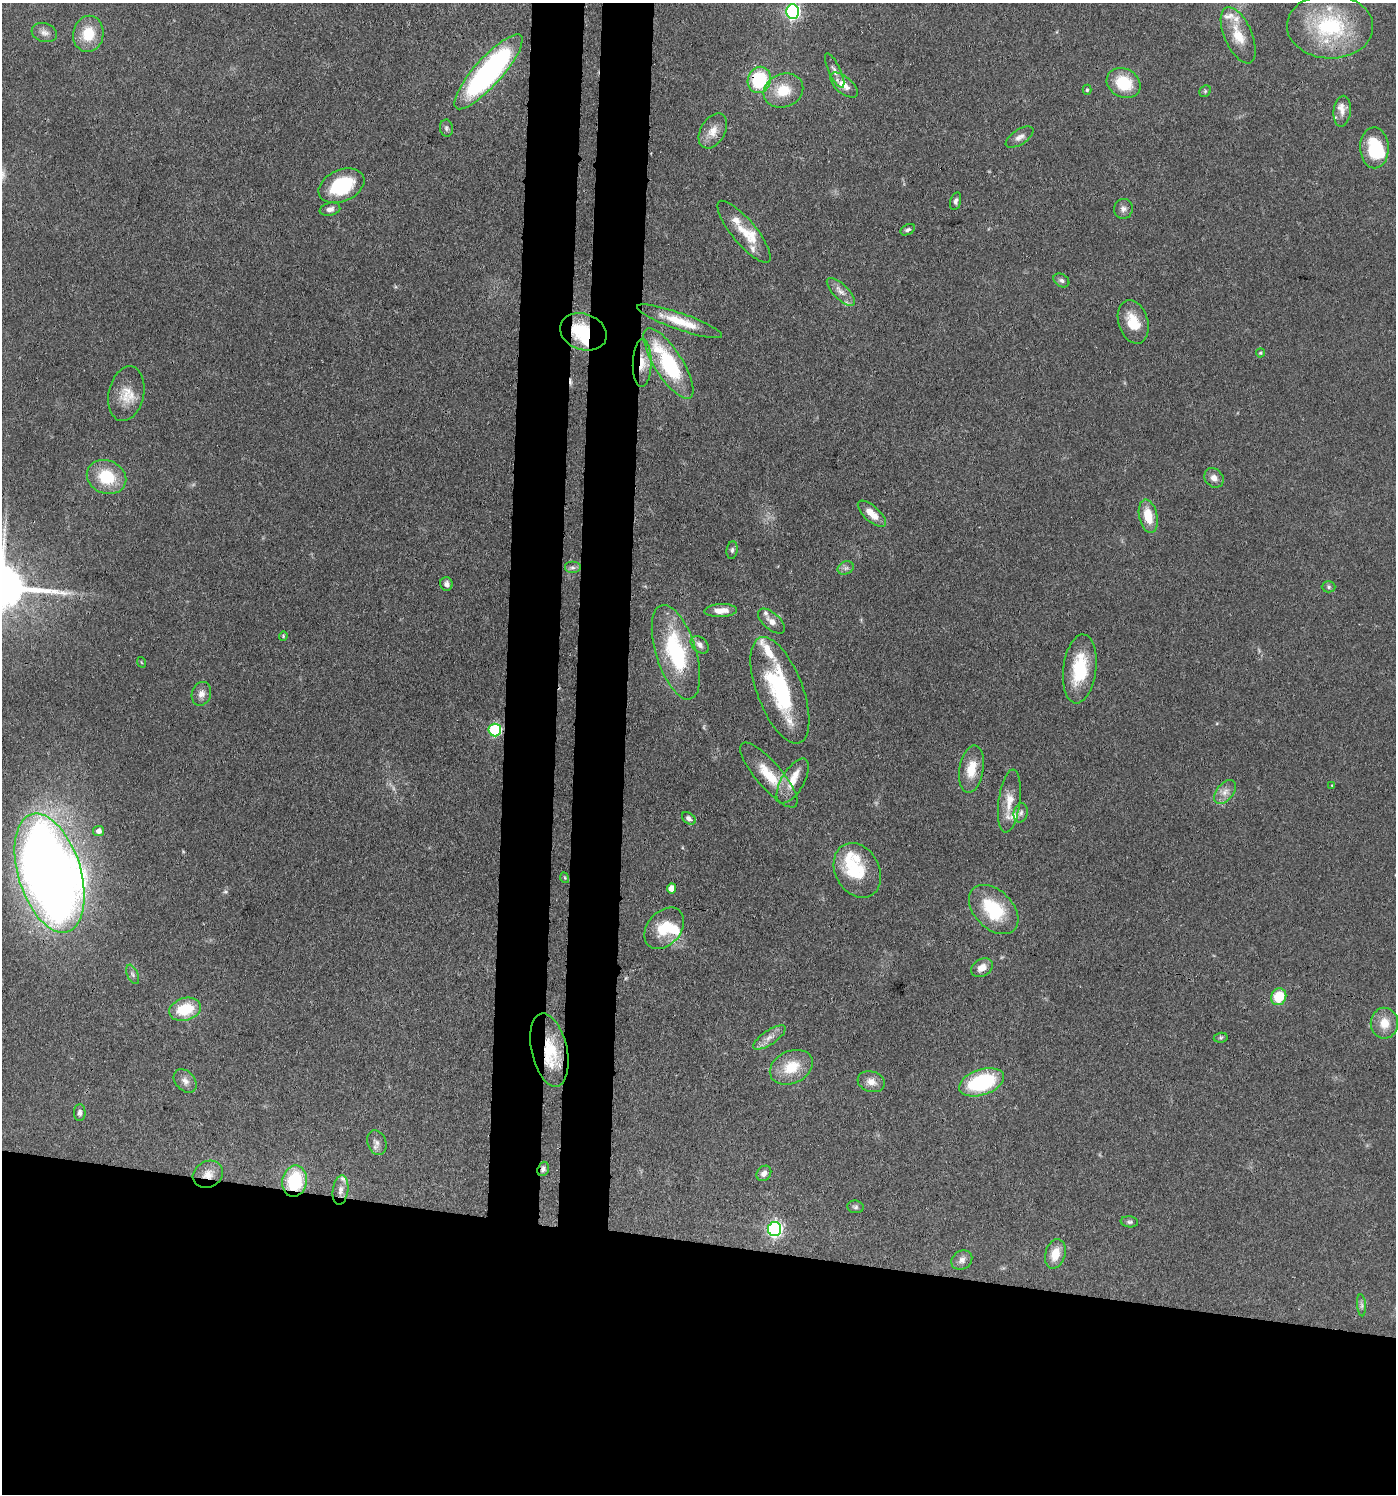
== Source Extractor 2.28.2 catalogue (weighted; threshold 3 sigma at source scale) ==
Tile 8 of 3 x 3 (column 2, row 3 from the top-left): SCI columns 1679-3072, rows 75-1566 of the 4642 x 4621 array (HDU 1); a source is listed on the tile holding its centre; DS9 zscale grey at full resolution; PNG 1398 x 1496 px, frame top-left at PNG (2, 3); each listed source drawn as its Kron ellipse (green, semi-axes under 4 px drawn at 4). Shown black and unused: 23% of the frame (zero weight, under 3 of 4 exposures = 9% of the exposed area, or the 3 px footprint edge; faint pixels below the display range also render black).
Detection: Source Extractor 2.28.2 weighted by HDU 2 'WHT'; one run over the whole footprint, this tile lists its part. Background 0.126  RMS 0.0054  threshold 0.0244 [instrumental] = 3 sigma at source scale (4.5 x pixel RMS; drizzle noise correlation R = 1.50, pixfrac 1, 0.05/0.05 arcsec/px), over >= 5 px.
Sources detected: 114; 1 too faint to see at this stretch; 4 inside a brighter object's white glare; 1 cosmic-ray / hot-pixel residue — neither listed nor drawn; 16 inside a brighter listed object's ellipse — not listed separately; the other 92 listed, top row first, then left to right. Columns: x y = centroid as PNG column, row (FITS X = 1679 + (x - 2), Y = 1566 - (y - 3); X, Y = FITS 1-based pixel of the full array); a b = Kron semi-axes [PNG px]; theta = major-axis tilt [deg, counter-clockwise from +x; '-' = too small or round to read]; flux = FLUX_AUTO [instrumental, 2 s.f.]
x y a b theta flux
793 12 7 6 - 130
1330 26 43 32 -2 56
44 33 13 9 -17 3
88 34 18 15 80 15
1238 35 30 14 -66 14
835 71 19 6 -65 3
488 72 48 14 48 150
759 80 13 11 70 33
1124 83 18 14 -28 20
844 85 17 8 -40 5.7
783 90 20 16 22 14
1087 90 5 4 - 0.73
1205 91 6 5 - 0.99
1342 111 15 8 84 3.7
446 128 8 6 -81 1.4
713 131 19 12 60 6.9
1020 137 16 7 33 3.1
1374 148 20 14 -88 24
342 186 24 15 24 33
956 201 9 5 75 1.6
330 209 10 6 12 2.6
1123 209 10 9 - 2.6
908 230 8 5 30 1.3
744 232 39 12 -50 13
1061 280 8 6 -32 1.6
841 292 18 7 -44 4.2
680 321 45 8 -19 14
1133 322 22 14 -73 12
583 332 24 18 -19 28
1260 353 4 4 - 0.63
642 363 24 9 89 9.1
668 363 41 14 -58 53
126 394 28 17 78 12
107 477 20 16 -23 21
1214 478 10 9 - 3.4
872 514 17 7 -42 7
1148 516 17 9 -77 12
732 550 9 5 82 1.4
572 567 8 6 0 1.8
846 568 8 6 22 1.8
446 584 7 6 - 2.1
1329 587 7 5 -1 1.2
721 610 16 6 2 5.7
771 621 16 8 -41 4.1
283 636 4 4 - 0.6
700 645 10 7 -43 2.6
676 652 49 20 -72 50
141 662 5 3 - 0.43
1080 669 34 16 83 28
780 690 56 23 -69 59
201 694 12 9 71 3.7
495 730 6 6 - 56
971 769 24 12 80 11
769 775 41 13 -49 17
793 781 25 11 59 8.7
1332 785 3 3 - 0.51
1225 792 14 8 51 4.1
1009 801 32 10 83 9.2
1021 813 10 7 77 2.1
689 818 7 5 -37 1.7
98 831 5 5 - 2.5
857 870 29 22 -62 21
50 873 62 31 -73 810
565 878 5 3 - 0.57
672 888 5 4 - 6.3
994 909 29 19 -45 31
664 928 23 16 49 16
982 968 12 8 33 5.2
133 974 10 5 -65 1.6
1279 997 8 7 - 16
185 1009 16 11 16 19
1384 1023 15 13 -88 8.7
769 1037 19 7 34 4.5
1221 1038 7 5 8 0.9
549 1050 37 18 -77 26
791 1067 22 16 25 16
185 1081 13 9 -48 3.5
871 1082 14 10 -16 4.5
981 1082 23 13 18 51
80 1113 8 6 89 1.8
377 1143 13 9 -70 3.2
543 1169 7 5 71 1.9
764 1173 8 6 51 2.9
208 1174 16 13 27 6.7
294 1181 16 12 79 33
340 1190 15 7 82 3.9
855 1207 8 6 -7 1.3
1129 1222 9 5 -7 1.3
775 1229 7 6 - 140
1055 1254 15 10 74 8.9
962 1260 11 9 35 2.9
1361 1305 11 4 -85 1.5
Overlapping masked pixels (flux is a lower limit): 8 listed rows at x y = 759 80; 583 332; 642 363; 495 730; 549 1050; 543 1169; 208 1174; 294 1181
Isophote crosses this tile's border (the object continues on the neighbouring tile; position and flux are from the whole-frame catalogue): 2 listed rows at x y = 793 12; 50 873